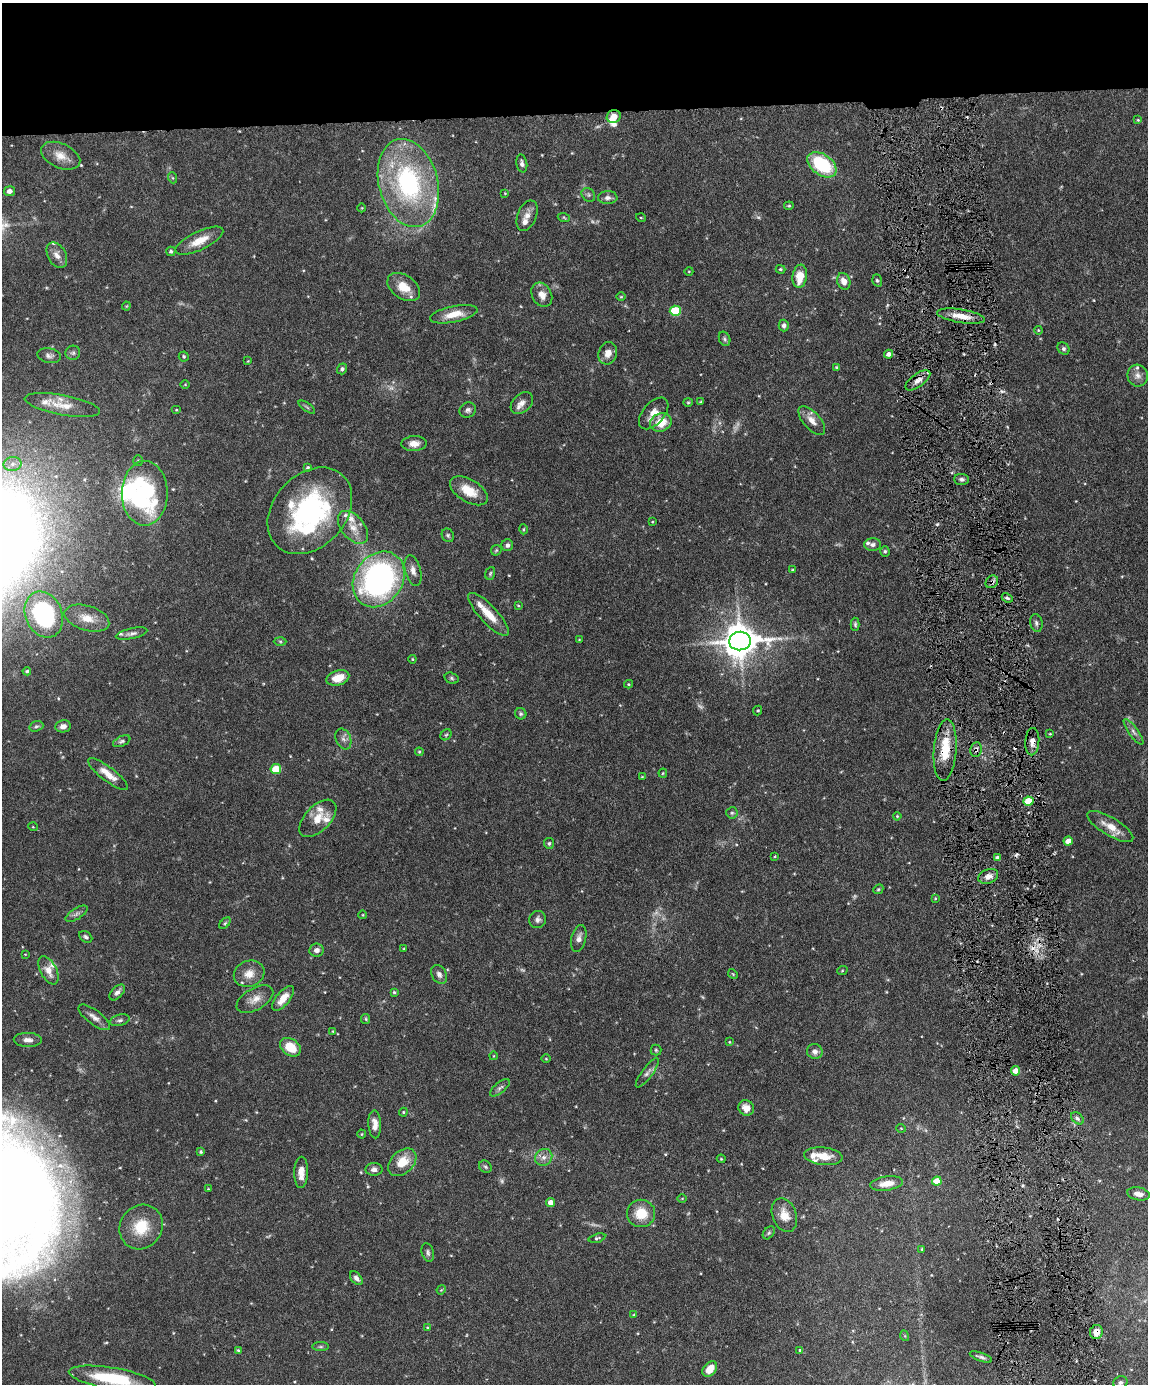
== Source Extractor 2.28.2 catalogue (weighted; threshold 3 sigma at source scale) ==
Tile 2 of 4 x 3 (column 2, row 1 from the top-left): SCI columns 1148-2293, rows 3004-4385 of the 4588 x 4517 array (HDU 1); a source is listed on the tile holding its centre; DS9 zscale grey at full resolution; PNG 1150 x 1386 px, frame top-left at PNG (2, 3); each listed source drawn as its Kron ellipse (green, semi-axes under 4 px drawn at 4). Shown black and unused: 8% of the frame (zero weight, under 4 of 8 exposures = <1% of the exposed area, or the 3 px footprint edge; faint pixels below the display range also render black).
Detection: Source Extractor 2.28.2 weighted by HDU 2 'WHT'; one run over the whole footprint, this tile lists its part. Background 0.0858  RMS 0.003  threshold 0.0122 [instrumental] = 3 sigma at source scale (4.09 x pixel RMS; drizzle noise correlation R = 1.36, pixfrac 0.8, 0.05/0.05 arcsec/px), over >= 5 px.
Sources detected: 236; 11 too faint to see at this stretch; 1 inside a brighter object's white glare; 7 cosmic-ray / hot-pixel residue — neither listed nor drawn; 22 inside a brighter listed object's ellipse — not listed separately; the other 195 listed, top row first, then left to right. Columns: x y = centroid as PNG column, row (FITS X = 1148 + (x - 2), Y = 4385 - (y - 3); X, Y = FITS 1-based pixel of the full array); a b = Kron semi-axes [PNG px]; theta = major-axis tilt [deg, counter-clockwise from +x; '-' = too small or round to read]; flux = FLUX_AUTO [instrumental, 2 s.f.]
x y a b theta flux
614 117 7 6 - 3
1138 120 4 3 - 0.28
61 156 21 12 -24 3.5
522 163 9 5 -79 0.82
822 165 16 10 -36 18
173 178 5 3 - 0.32
408 183 45 29 -75 44
9 191 5 5 - 1.5
505 193 4 4 - 0.23
588 195 7 6 - 0.65
608 198 10 6 3 1.1
789 206 5 3 - 0.32
362 208 4 3 - 0.2
527 216 16 9 68 2.2
564 218 6 4 -20 0.32
641 218 5 3 - 0.24
199 241 26 9 26 4.4
171 251 5 4 - 0.51
57 255 14 9 -60 2
780 269 5 4 - 0.39
689 271 4 3 - 0.2
800 276 12 7 82 5.5
877 280 6 4 -72 0.48
844 281 8 6 -71 2.1
404 287 18 11 -35 4.7
542 295 13 9 -61 2.6
621 297 5 3 - 0.26
126 306 4 4 - 0.26
675 311 5 5 - 14
454 314 24 8 12 4.4
961 316 24 6 -9 3.9
784 325 6 5 - 0.92
1038 330 4 3 - 0.23
725 339 7 5 -64 0.53
1063 349 7 5 -46 0.59
73 353 7 7 - 0.72
608 353 11 9 71 2.2
888 354 4 4 - 1.1
49 356 12 7 -11 1
184 356 5 5 - 0.38
248 361 3 3 - 0.18
836 367 4 3 - 0.28
342 369 5 5 - 0.68
1138 376 11 10 - 1.6
918 380 14 6 36 1.9
185 384 4 3 - 0.2
688 402 4 4 - 0.33
701 402 3 2 - 0.32
522 403 13 9 43 1.9
62 405 38 10 -10 4.8
307 407 9 3 -34 0.5
176 410 5 3 - 0.24
468 410 8 7 - 0.88
654 413 19 10 49 3.2
812 420 18 8 -48 2.6
661 422 11 9 20 5
414 444 12 7 2 2.1
138 461 5 4 - 0.43
13 464 9 7 3 1.5
308 467 3 3 - 0.41
962 479 7 5 -3 0.8
469 491 21 11 -31 5.4
145 493 32 23 90 37
310 511 48 36 47 45
652 522 3 2 - 0.18
353 527 19 11 -51 3.7
523 529 5 3 - 0.27
448 535 7 6 - 0.58
507 545 6 6 - 0.77
873 545 8 6 1 0.89
496 550 6 4 45 0.36
885 551 5 4 - 0.42
413 570 16 8 -77 1.9
792 570 4 3 - 0.34
490 573 6 4 69 0.44
379 579 29 24 54 76
992 582 7 5 46 0.73
1007 598 6 4 -22 0.56
518 605 4 3 - 0.24
44 614 24 18 -66 39
489 614 28 9 -47 4.9
87 618 23 12 -17 4.5
1036 623 9 6 -76 0.82
855 624 7 4 -88 0.49
131 634 16 5 12 1.1
579 640 4 2 - 0.17
280 641 6 4 -2 0.41
740 641 11 9 6 630
412 659 4 4 - 0.26
27 671 4 3 - 0.42
338 678 12 7 16 4.1
451 678 7 5 -18 0.52
628 684 4 4 - 0.29
758 711 5 4 - 0.38
521 714 6 5 - 0.52
36 726 7 5 20 0.56
63 726 7 6 - 1.3
1134 732 15 4 -54 1.1
1050 734 4 3 - 0.23
446 735 6 5 - 0.42
343 739 11 7 -67 1.2
122 741 9 5 25 0.65
1032 742 13 7 87 2
945 750 31 11 85 8.5
976 750 7 5 84 0.88
419 752 4 4 - 0.33
276 769 5 5 - 9.5
663 773 4 4 - 0.27
108 774 25 7 -38 3.7
642 777 3 3 - 0.2
1028 801 5 4 - 7.1
732 813 6 5 - 0.53
897 816 4 4 - 0.3
318 818 23 12 45 4.4
1110 826 26 9 -31 4.2
33 827 5 3 - 0.21
1068 841 4 4 - 3.2
549 843 5 5 - 0.51
775 856 3 3 - 0.24
997 858 4 3 - 0.87
988 876 10 7 22 1.9
878 889 5 4 - 0.37
935 898 4 3 - 0.28
77 914 12 5 32 0.99
363 915 4 3 - 0.2
538 919 9 8 - 1.1
225 923 7 4 45 0.43
86 937 7 5 -35 0.64
579 938 14 7 76 1.5
404 949 3 3 - 0.23
316 950 7 6 - 1.3
25 954 3 2 - 0.16
48 970 15 8 -62 2.8
842 971 5 3 - 0.26
249 974 15 13 21 3.2
439 974 10 7 -60 1.2
733 974 5 4 - 0.28
117 992 9 5 46 1
394 992 4 4 - 0.37
283 998 15 7 50 3.3
255 999 20 11 30 2.8
94 1017 19 7 -37 1.8
366 1019 5 4 - 0.35
120 1020 10 5 15 0.78
333 1031 4 4 - 0.25
28 1040 14 7 -1 1.8
729 1042 4 4 - 0.24
290 1047 11 8 -36 6
656 1050 5 5 - 0.4
815 1052 8 7 - 1.3
493 1056 4 3 - 0.19
546 1059 5 3 - 0.24
1015 1071 4 4 - 2.7
647 1073 18 5 53 1.3
500 1088 12 5 40 0.8
746 1108 8 7 - 2.4
403 1112 4 4 - 0.28
1077 1118 7 5 -40 0.78
375 1124 14 6 -87 2.1
901 1128 4 4 - 0.28
362 1134 4 4 - 0.27
201 1152 4 4 - 0.42
823 1156 19 9 -6 4.6
544 1157 9 8 - 1.5
721 1159 4 4 - 0.27
402 1162 16 11 43 5.6
485 1167 7 5 -43 0.55
374 1169 8 6 0 1.2
301 1172 15 7 89 2.7
937 1181 5 4 - 5.6
887 1183 17 7 8 3.2
208 1189 3 3 - 0.22
1138 1194 11 6 -10 2.1
682 1199 5 3 - 0.23
551 1202 4 4 - 2.3
641 1213 14 13 - 6
784 1215 17 12 -68 3.6
141 1227 23 21 54 8.4
769 1233 7 5 51 0.46
597 1238 8 4 16 0.54
922 1249 3 3 - 0.29
428 1252 9 6 -74 0.75
356 1278 8 5 -50 1.1
441 1290 5 3 - 0.25
634 1315 3 3 - 0.22
427 1327 4 3 - 0.26
1096 1332 7 6 - 2.8
905 1336 5 3 - 0.25
321 1347 8 4 0 0.46
238 1350 4 3 - 0.35
800 1350 4 4 - 0.33
981 1357 12 3 -19 0.72
710 1369 9 6 50 3.5
112 1378 44 11 -9 18
1120 1382 7 6 - 0.75
Overlapping masked pixels (flux is a lower limit): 7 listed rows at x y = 614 117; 918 380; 992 582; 1032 742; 945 750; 976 750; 1096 1332
Isophote crosses this tile's border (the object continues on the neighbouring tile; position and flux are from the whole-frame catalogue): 1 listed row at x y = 112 1378